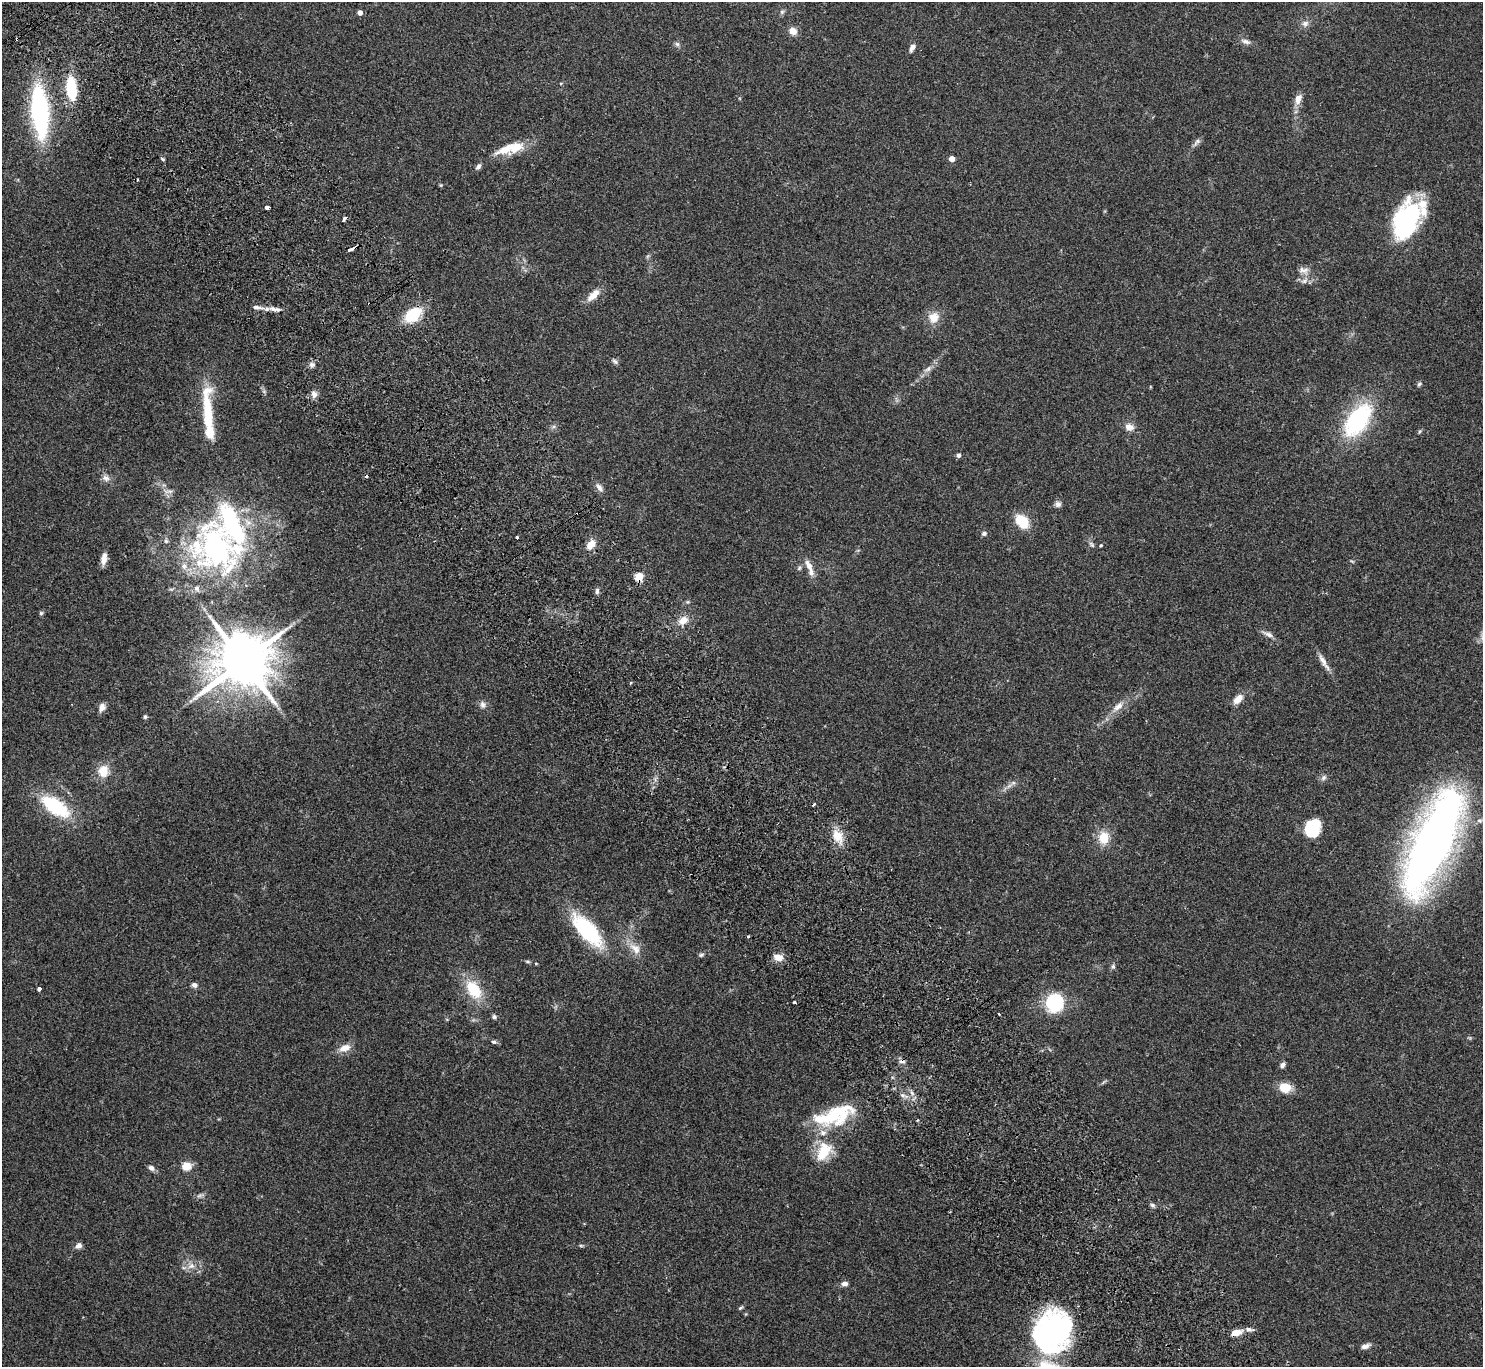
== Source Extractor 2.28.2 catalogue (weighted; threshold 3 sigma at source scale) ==
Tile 11 of 4 x 4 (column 3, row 3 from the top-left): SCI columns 3012-4492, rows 1567-2931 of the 6025 x 5999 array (HDU 1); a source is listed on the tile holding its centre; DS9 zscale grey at full resolution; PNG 1485 x 1369 px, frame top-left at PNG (2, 2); no overlay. Shown black and unused: <1% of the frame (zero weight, under 2 of 3 exposures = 3% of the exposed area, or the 3 px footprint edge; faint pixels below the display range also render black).
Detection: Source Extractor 2.28.2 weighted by HDU 2 'WHT'; one run over the whole footprint, this tile lists its part. Background 0.0987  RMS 0.0088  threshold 0.0396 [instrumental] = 3 sigma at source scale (4.5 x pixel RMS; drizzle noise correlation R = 1.50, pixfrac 1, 0.05/0.05 arcsec/px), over >= 5 px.
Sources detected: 130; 4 inside a brighter object's white glare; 3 cosmic-ray / hot-pixel residue — not listed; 15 inside a brighter listed object's ellipse — not listed separately; the other 108 listed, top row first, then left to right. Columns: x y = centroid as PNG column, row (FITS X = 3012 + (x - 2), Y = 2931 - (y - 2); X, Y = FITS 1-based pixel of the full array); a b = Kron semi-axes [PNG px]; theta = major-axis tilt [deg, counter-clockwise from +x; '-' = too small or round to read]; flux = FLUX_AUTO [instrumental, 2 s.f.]
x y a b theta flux
360 12 4 4 - 5.3
782 12 6 6 - 1.6
1305 23 10 9 - 3.8
793 31 10 8 -45 6.6
1245 41 14 6 -15 3.8
677 44 7 6 - 1.9
912 48 11 6 65 3.6
71 88 21 9 -85 41
1298 99 15 8 74 6.9
40 111 48 15 -85 140
1197 142 13 5 57 2.8
516 147 16 10 23 17
163 159 6 4 -29 1.2
952 159 4 4 - 10
478 166 8 5 51 2.4
441 185 6 4 -71 0.89
267 207 4 3 - 8.9
344 219 5 3 - 3.9
1404 223 41 24 83 92
350 249 7 3 27 11
1303 270 15 9 -10 5.4
1304 281 10 7 30 4
593 295 20 8 44 8.8
257 307 16 5 -7 4.3
275 309 18 6 -8 5.5
413 315 15 10 43 37
933 317 14 13 - 11
615 361 9 5 -37 1.9
312 365 9 7 -19 3
928 369 12 6 23 4.1
1419 384 7 5 30 1.5
314 394 9 8 - 4.2
208 412 45 14 -84 33
1358 420 34 19 55 98
1129 427 12 9 -22 5.9
1420 431 6 4 71 1
958 455 4 4 - 3.4
106 478 11 8 -22 4.1
599 487 13 6 -52 3.9
1058 504 8 7 - 3
1022 521 14 10 -51 24
984 533 6 5 - 2.2
517 537 3 3 - 2.1
591 544 12 8 46 8.1
1092 544 10 5 -42 2
1101 545 4 3 - 1.1
216 548 79 52 -67 190
104 559 14 6 79 6.4
809 565 18 7 -63 6.8
799 568 6 5 - 1.5
639 577 5 5 - 38
597 591 9 5 87 2.1
688 602 6 5 - 1.3
41 613 5 5 - 1.3
683 620 12 9 33 8.5
290 626 9 3 45 1.9
1269 634 12 6 -22 3.9
1323 660 23 7 -63 6.5
243 661 16 14 31 5900
1238 699 14 8 44 7.5
483 705 9 8 - 3.4
1118 706 18 8 37 8
102 707 10 7 70 4.5
145 717 6 5 - 1.4
103 771 14 12 84 13
1324 777 8 6 88 2.3
1013 783 7 4 18 2
55 806 29 13 -34 63
1310 831 25 15 42 23
837 836 14 10 -58 14
1104 838 15 13 -86 15
1433 842 89 28 66 700
587 930 33 14 -47 83
748 936 3 3 - 1.5
635 949 19 11 -45 9.6
701 955 8 5 11 1.7
778 957 11 8 -17 7.3
528 961 7 3 -9 1.2
1113 966 7 5 -88 1.8
194 985 7 6 - 3.2
39 989 4 3 - 4.3
474 990 25 15 -58 29
794 1002 3 3 - 2.7
1055 1002 14 13 - 70
999 1014 3 2 - 1.1
494 1017 6 5 - 2.1
494 1042 7 5 -14 1.8
345 1048 16 10 17 7.8
1282 1065 7 5 44 2.6
1103 1082 8 3 45 1.2
1285 1087 14 11 -8 13
912 1093 7 4 -71 2.2
902 1095 7 6 - 2.5
843 1112 44 27 59 44
824 1151 30 19 63 27
186 1166 5 5 - 29
151 1168 7 6 - 3.4
200 1195 11 3 15 2.1
1152 1205 6 5 - 1.8
79 1245 7 6 - 4
581 1246 6 4 -1 1.1
191 1266 11 8 18 6
844 1284 7 5 14 3.5
740 1308 7 4 35 1.3
1249 1329 11 6 -9 3.7
1053 1333 48 29 -81 160
1236 1333 11 6 16 9.4
1365 1346 11 6 17 4
Overlapping masked pixels (flux is a lower limit): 4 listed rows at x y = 350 249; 639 577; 1053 1333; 1236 1333